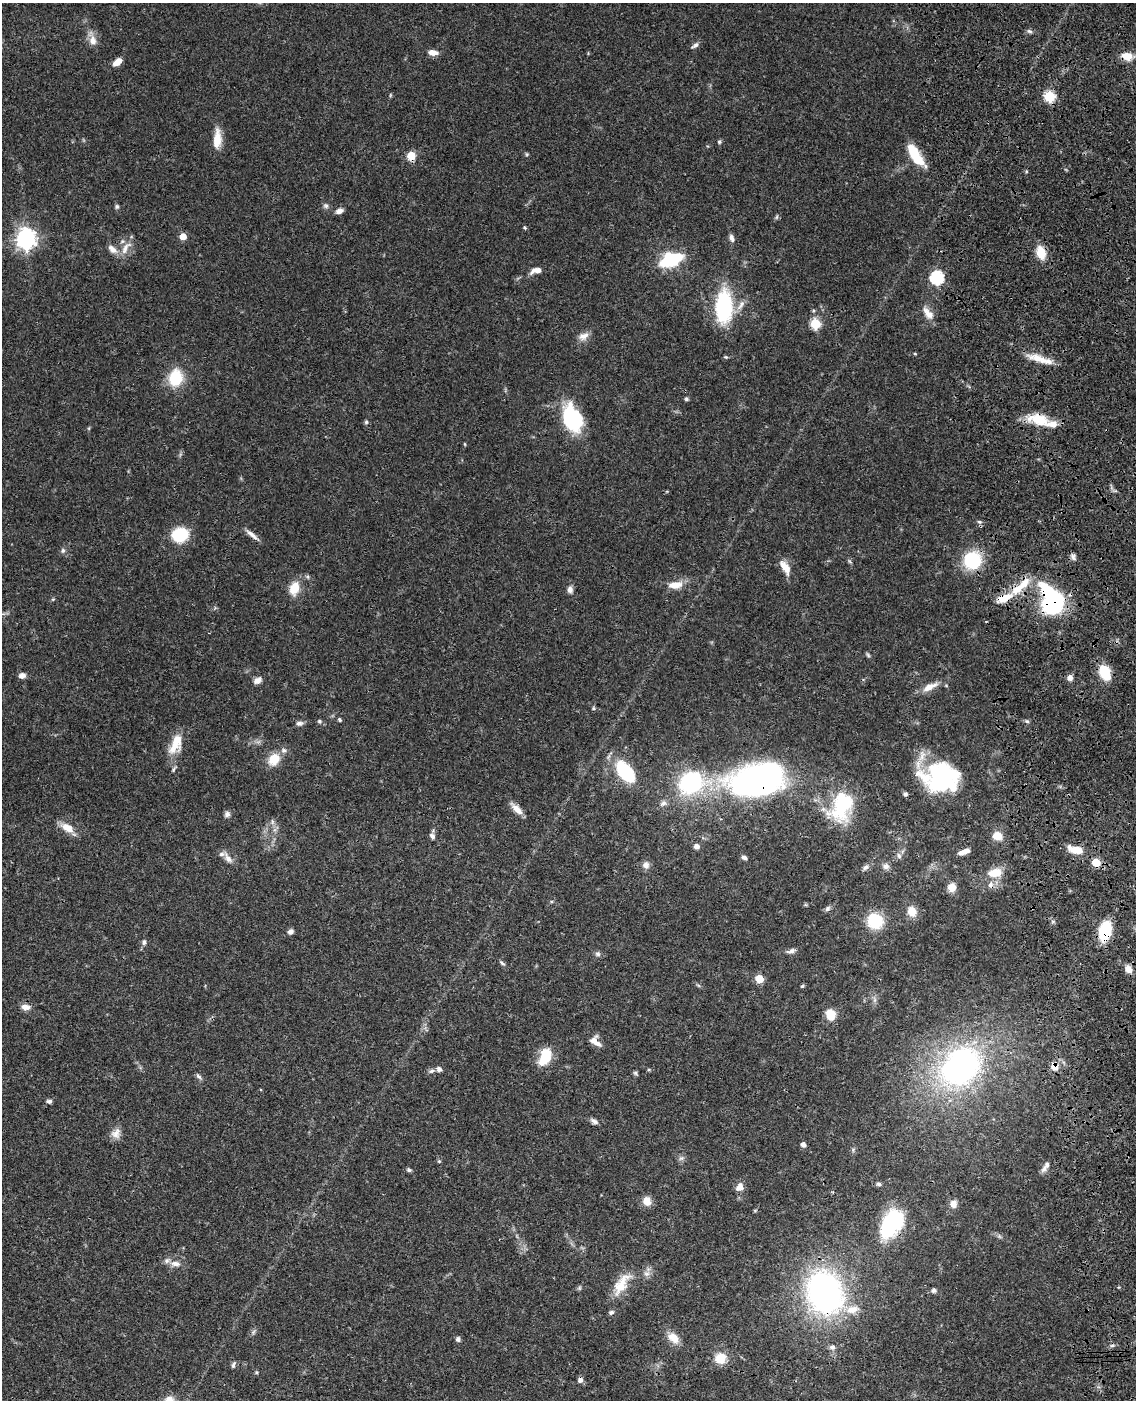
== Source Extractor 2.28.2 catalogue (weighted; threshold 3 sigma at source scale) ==
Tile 6 of 4 x 3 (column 2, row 2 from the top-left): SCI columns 1253-2386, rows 1654-3051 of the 4769 x 4604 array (HDU 1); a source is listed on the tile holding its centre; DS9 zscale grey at full resolution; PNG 1138 x 1402 px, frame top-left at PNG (2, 3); no overlay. Shown black and unused: <1% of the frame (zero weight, under 3 of 4 exposures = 6% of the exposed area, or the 3 px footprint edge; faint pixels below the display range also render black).
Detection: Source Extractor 2.28.2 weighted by HDU 2 'WHT'; one run over the whole footprint, this tile lists its part. Background 0.0444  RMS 0.0028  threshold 0.0126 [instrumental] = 3 sigma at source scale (4.5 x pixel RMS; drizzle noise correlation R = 1.50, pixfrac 1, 0.05/0.05 arcsec/px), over >= 5 px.
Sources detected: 166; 2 inside a brighter object's white glare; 2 cosmic-ray / hot-pixel residue — not listed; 11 inside a brighter listed object's ellipse — not listed separately; the other 151 listed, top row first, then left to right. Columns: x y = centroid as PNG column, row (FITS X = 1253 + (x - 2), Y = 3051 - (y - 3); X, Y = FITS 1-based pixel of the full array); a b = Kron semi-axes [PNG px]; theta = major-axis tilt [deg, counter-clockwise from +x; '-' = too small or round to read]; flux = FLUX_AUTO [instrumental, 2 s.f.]
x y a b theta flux
1029 31 9 5 -11 0.67
92 39 22 9 -72 2.8
695 45 10 5 32 0.92
433 52 11 6 -5 2.1
1127 56 11 9 -13 3.9
117 62 11 6 36 2.7
1050 96 6 5 - 22
217 139 23 9 87 4.6
719 142 6 5 - 0.45
527 154 5 4 - 0.35
915 155 29 10 -56 8.5
411 156 5 5 - 9.5
117 206 6 6 - 0.54
326 206 8 7 - 0.76
339 211 8 6 19 1.4
777 217 6 4 88 0.42
524 227 6 4 -44 0.37
183 236 5 5 - 4.4
731 238 10 6 -70 1.1
26 239 8 7 - 160
126 248 23 9 56 3
112 249 14 8 -42 2
1041 253 11 8 -76 6.6
671 260 17 10 20 23
536 270 13 6 14 2.3
937 278 6 6 - 41
741 305 18 7 58 2.1
724 307 28 14 89 31
928 313 19 9 -53 2.6
815 324 6 5 - 16
583 336 15 10 22 2.1
915 354 4 3 - 0.29
726 357 6 5 - 0.38
1038 358 30 9 -20 4.9
176 378 17 13 81 11
686 399 5 5 - 0.46
572 420 26 23 -70 17
1039 420 28 13 -17 8.3
366 422 5 5 - 0.45
465 444 5 3 - 0.25
979 522 7 4 -19 0.56
180 535 15 12 14 13
252 535 22 5 -39 1.7
63 551 7 6 - 0.68
1073 557 10 6 -69 0.93
972 560 14 14 - 19
850 561 7 4 -45 0.43
786 568 17 10 -69 3
308 577 6 4 -71 0.43
1024 584 20 10 45 5.1
675 585 17 9 5 3.8
294 588 16 10 76 5
570 590 9 7 87 1.2
1004 598 21 9 21 5.2
53 599 5 4 - 0.34
1052 605 20 15 19 25
868 655 8 4 -55 0.45
1105 672 13 9 -66 11
22 675 7 6 - 1.4
1070 678 7 7 - 1.4
258 680 10 7 32 1.5
930 687 25 8 25 3.3
593 708 6 4 22 0.38
340 720 5 4 - 0.41
319 721 6 5 - 0.56
1027 721 6 5 - 0.51
300 723 10 6 1 0.96
175 744 28 14 67 6.1
284 750 9 8 - 1.1
274 759 12 10 57 6.1
174 769 10 4 51 0.51
625 772 20 11 -54 19
940 777 38 29 -18 37
757 779 52 31 15 100
690 782 22 17 18 36
905 794 6 5 - 0.61
663 803 10 7 37 1.2
842 806 33 22 71 22
517 809 18 7 -45 2.5
227 814 8 7 - 0.99
272 822 7 4 -90 0.65
67 828 18 9 -32 3.8
432 836 9 6 -63 0.91
997 836 11 9 -15 3.6
696 846 6 6 - 1.2
1075 850 20 9 -14 4.2
964 852 12 5 21 2.2
899 856 8 6 -73 0.87
744 857 7 5 -23 0.81
228 858 17 7 -56 1.9
1096 863 5 5 - 10
646 865 10 9 - 1.4
886 866 9 7 -12 1.3
865 867 10 6 39 0.99
997 873 12 11 - 3.7
991 885 11 8 89 1.5
952 887 8 8 - 3.2
827 909 8 6 45 0.71
912 911 11 9 -66 3.9
875 921 11 11 - 15
1105 931 14 9 76 17
290 932 7 6 - 1
144 942 7 6 - 0.77
791 951 10 5 20 1.2
598 954 7 7 - 0.74
502 963 10 4 -41 0.58
1128 969 9 7 -60 2.1
759 979 5 5 - 8
698 985 6 4 -19 0.38
802 986 5 4 - 0.41
874 1000 9 4 -82 0.8
25 1007 12 7 -7 1.9
830 1014 11 9 -63 5
595 1041 14 9 -42 2.5
545 1057 20 12 70 7.2
961 1066 43 33 41 85
1054 1066 10 9 - 2.4
439 1069 7 6 - 0.83
649 1070 5 4 - 0.34
431 1071 9 5 18 0.81
635 1073 6 5 - 0.47
199 1076 10 5 -42 0.7
49 1101 7 5 -2 0.72
594 1121 11 6 -29 0.99
116 1133 14 12 62 2.2
803 1145 4 4 - 1.4
853 1150 6 4 58 0.44
681 1158 8 6 20 0.8
439 1161 5 4 - 0.35
1044 1169 10 7 41 1.1
409 1170 6 5 - 0.56
879 1184 7 5 -15 0.62
739 1187 12 9 59 1.9
647 1201 10 9 - 2.9
953 1204 8 7 - 1.9
755 1210 6 4 19 0.29
892 1223 29 16 57 27
175 1264 15 7 -5 2
647 1273 9 9 - 1.4
622 1284 35 14 57 6.6
579 1288 6 5 - 0.47
934 1290 6 6 - 0.65
824 1292 38 30 -68 84
253 1332 7 4 88 0.54
673 1338 16 10 -44 3.6
458 1339 5 5 - 0.83
832 1347 8 7 - 1.1
720 1358 11 10 - 5.8
233 1365 10 5 69 0.67
256 1372 5 4 - 0.35
169 1400 13 12 - 3
Overlapping masked pixels (flux is a lower limit): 17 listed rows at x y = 1127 56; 411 156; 1041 253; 1039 420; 972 560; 1024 584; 1004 598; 1052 605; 625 772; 757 779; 1075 850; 1096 863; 991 885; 1105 931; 1054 1066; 892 1223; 824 1292
Isophote crosses this tile's border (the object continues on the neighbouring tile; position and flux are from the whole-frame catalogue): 1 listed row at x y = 169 1400